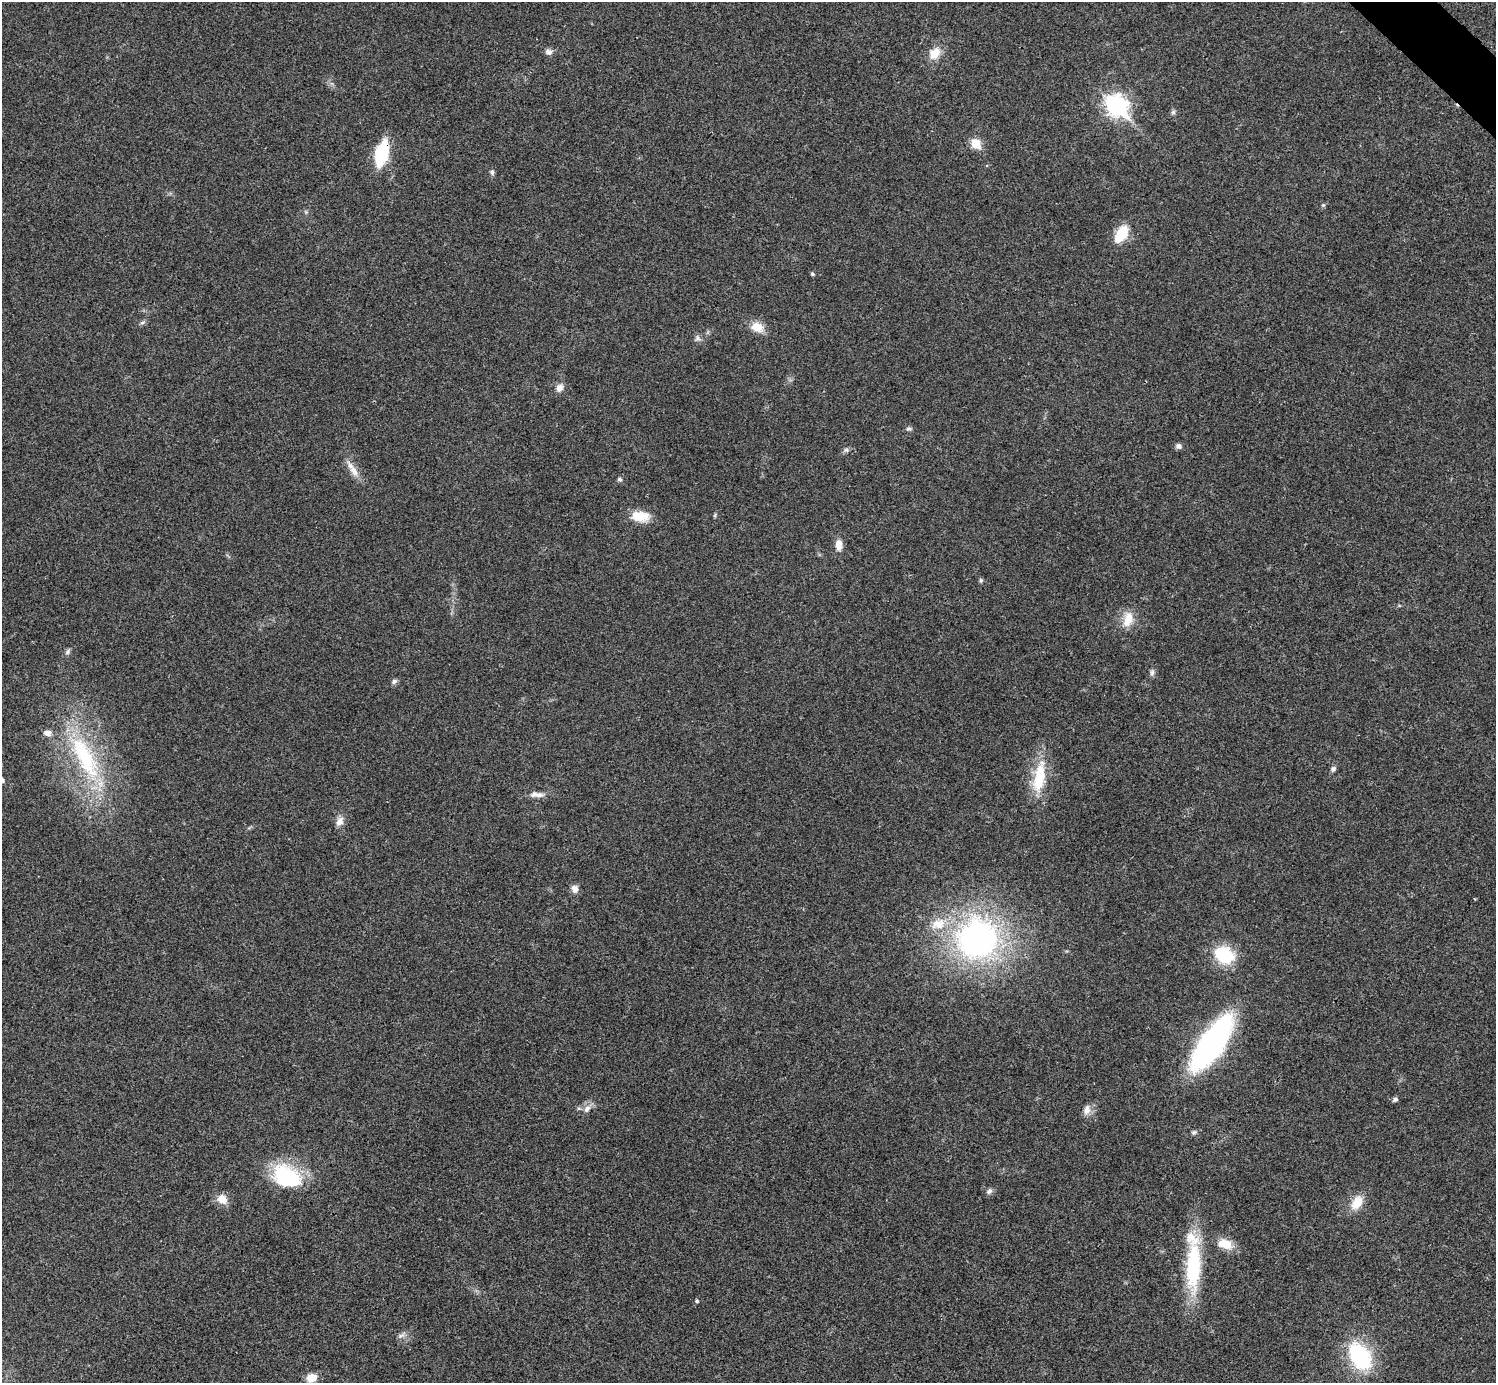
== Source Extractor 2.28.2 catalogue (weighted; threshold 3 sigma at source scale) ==
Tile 10 of 4 x 4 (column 2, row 3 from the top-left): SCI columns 1501-2994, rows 1683-3063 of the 5985 x 5985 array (HDU 1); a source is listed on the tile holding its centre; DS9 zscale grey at full resolution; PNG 1498 x 1385 px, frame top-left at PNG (2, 2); no overlay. Shown black and unused: <1% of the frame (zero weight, under 3 of 4 exposures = <1% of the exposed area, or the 3 px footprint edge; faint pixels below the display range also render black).
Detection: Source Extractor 2.28.2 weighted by HDU 2 'WHT'; one run over the whole footprint, this tile lists its part. Background 0.0198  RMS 0.004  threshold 0.018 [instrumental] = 3 sigma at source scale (4.5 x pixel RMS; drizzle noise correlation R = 1.50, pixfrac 1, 0.05/0.05 arcsec/px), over >= 5 px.
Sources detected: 55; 3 inside a brighter listed object's ellipse — not listed separately; the other 52 listed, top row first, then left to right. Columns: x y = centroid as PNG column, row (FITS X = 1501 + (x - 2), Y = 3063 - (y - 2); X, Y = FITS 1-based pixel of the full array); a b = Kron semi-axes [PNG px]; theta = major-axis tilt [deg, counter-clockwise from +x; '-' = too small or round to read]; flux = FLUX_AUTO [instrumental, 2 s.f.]
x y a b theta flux
548 52 9 7 -13 1.7
934 53 16 12 46 5.7
1117 105 10 8 -46 190
1173 112 7 5 45 0.85
976 143 6 5 - 15
382 153 19 9 76 31
492 172 7 5 -76 0.92
1323 205 5 4 - 0.55
1121 234 18 10 56 12
812 274 6 4 -22 0.55
142 322 8 5 31 0.92
757 327 15 11 -22 5.9
697 338 9 7 -38 1.3
559 388 10 8 64 2.5
909 429 8 5 3 0.83
1178 446 8 6 -23 1.3
846 450 8 6 0 0.95
354 471 18 9 -59 4
620 479 5 5 - 0.94
715 515 6 4 72 0.52
640 516 23 13 -3 7.7
839 545 13 8 -88 3.6
981 580 6 5 - 0.65
1128 619 21 12 77 6.5
68 652 9 6 52 1.1
1152 672 9 6 89 1.1
394 681 8 6 38 1.1
48 733 10 7 -5 2.3
85 757 75 25 -63 46
1333 769 7 6 - 1.1
1039 780 35 17 76 15
537 794 21 7 -2 2.9
340 821 13 9 62 2.8
575 889 10 8 -65 2.2
938 924 23 15 20 9.4
977 939 39 38 - 120
1224 955 25 17 -24 18
1212 1043 50 19 55 110
1395 1099 6 6 - 1
587 1109 12 8 46 2.5
1087 1110 14 8 76 2.6
1194 1132 7 6 - 0.86
287 1176 36 24 -28 29
989 1191 9 6 46 1.2
222 1199 14 11 -40 4.2
1357 1203 17 11 56 7.3
1225 1244 17 11 -15 7.4
1193 1266 66 18 87 33
697 1301 4 4 - 0.63
401 1335 12 5 29 1.3
1360 1356 21 14 -56 49
311 1378 13 10 15 4.4
Overlapping masked pixels (flux is a lower limit): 1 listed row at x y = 382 153